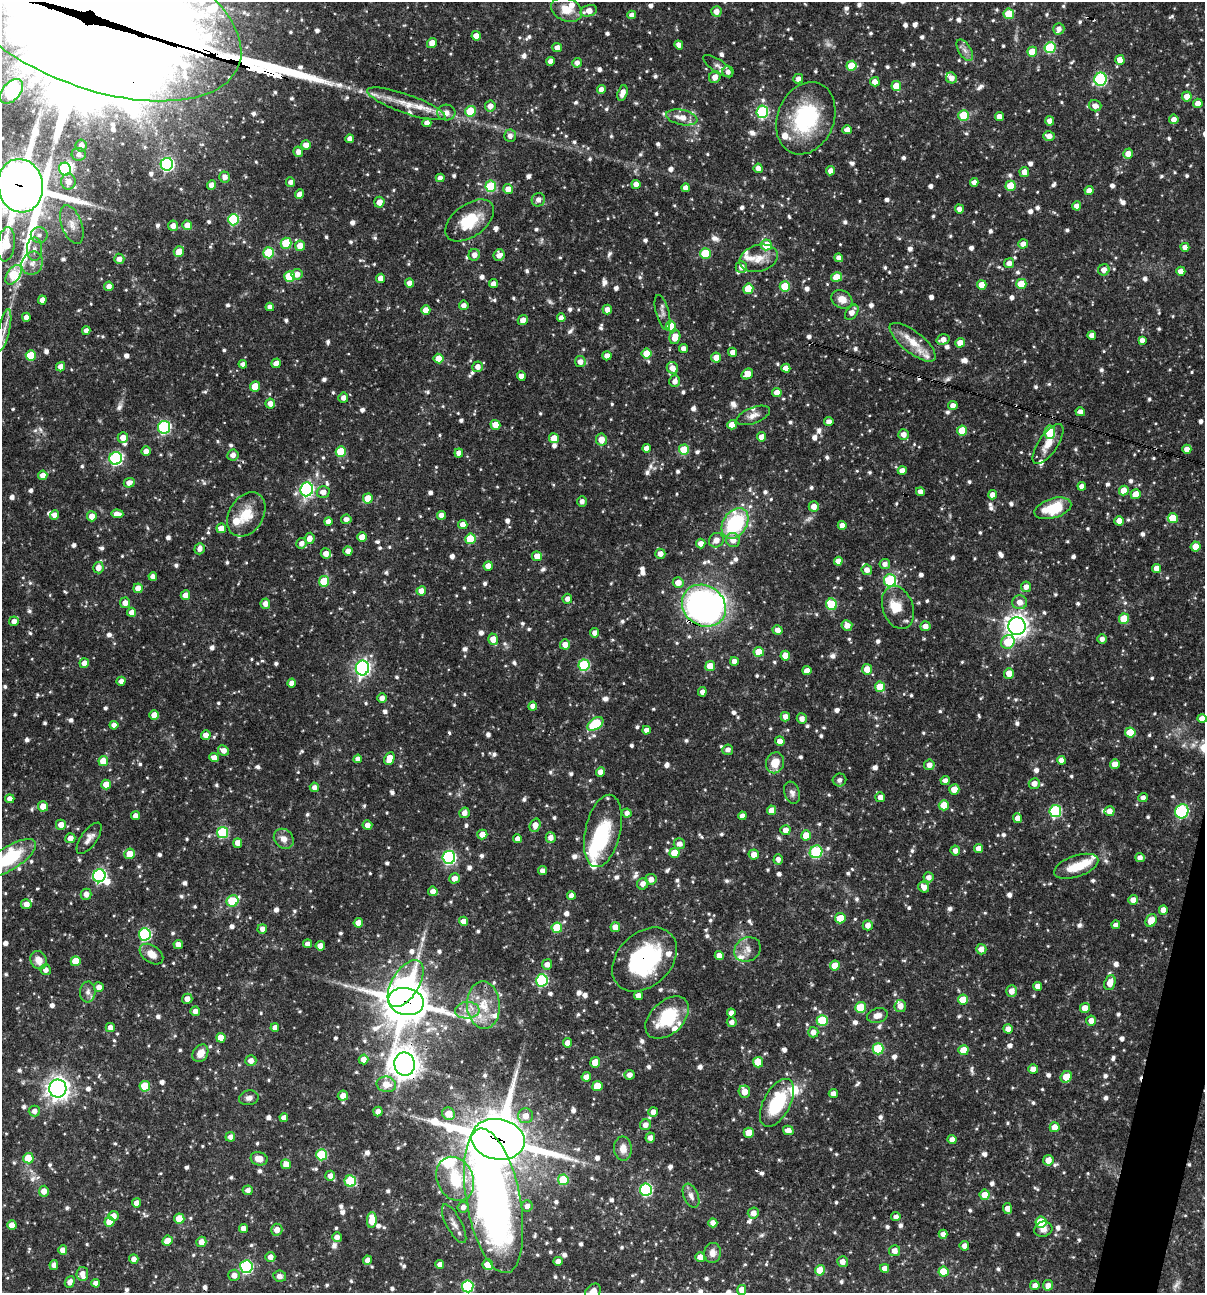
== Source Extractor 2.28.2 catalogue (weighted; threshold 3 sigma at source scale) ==
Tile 6 of 4 x 4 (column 2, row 2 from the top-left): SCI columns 1453-2655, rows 2585-3875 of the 5186 x 5169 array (HDU 1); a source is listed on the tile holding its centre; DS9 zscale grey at full resolution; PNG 1207 x 1295 px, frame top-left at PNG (2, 2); each listed source drawn as its Kron ellipse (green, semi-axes under 4 px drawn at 4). Shown black and unused: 2% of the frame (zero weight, under 3 of 4 exposures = <1% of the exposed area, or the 3 px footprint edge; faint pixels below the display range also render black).
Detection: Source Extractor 2.28.2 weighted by HDU 2 'WHT'; one run over the whole footprint, this tile lists its part. Background 0.0662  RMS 0.0035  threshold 0.0158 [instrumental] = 3 sigma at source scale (4.5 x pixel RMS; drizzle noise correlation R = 1.50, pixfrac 1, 0.05/0.05 arcsec/px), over >= 5 px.
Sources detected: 1206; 2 too faint to see at this stretch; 6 inside a brighter object's white glare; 7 cosmic-ray / hot-pixel residue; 4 long thin detections or spike segments (spike, bleed or trail) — neither listed nor drawn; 41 inside a brighter listed object's ellipse — not listed separately; of the other 1146, all 500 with FLUX_AUTO >= 1.72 (the completeness limit of this list) listed and drawn (646 fainter detections not listed), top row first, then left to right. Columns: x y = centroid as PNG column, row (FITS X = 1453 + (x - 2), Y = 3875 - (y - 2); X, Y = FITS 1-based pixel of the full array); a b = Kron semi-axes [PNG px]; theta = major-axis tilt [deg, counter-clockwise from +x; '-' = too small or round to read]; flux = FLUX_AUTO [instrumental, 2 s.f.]
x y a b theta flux
567 10 16 11 -22 6
589 11 8 5 14 3.5
716 11 5 5 - 2.6
95 12 154 76 -20 22000
1009 14 5 5 - 10
632 15 4 4 - 2.2
1059 29 6 5 - 1.8
476 36 4 4 - 3
432 43 5 5 - 3
679 45 4 4 - 1.8
557 47 5 4 - 2.2
1050 48 5 5 - 22
965 50 12 6 -58 1.9
1032 52 5 5 - 7.2
1120 60 5 4 - 3.6
550 61 4 4 - 2.4
577 63 5 5 - 2
718 66 17 6 -34 1.8
851 66 5 5 - 8.6
728 72 5 5 - 1.9
715 77 6 5 - 2.9
951 78 6 5 - 2.5
798 79 5 5 - 1.9
1100 79 6 6 - 43
875 82 5 4 - 2.8
896 86 5 5 - 5.7
601 90 4 4 - 2.4
12 91 14 9 50 68
622 93 8 5 73 2.9
1187 96 5 5 - 3
1198 103 4 4 - 2.9
406 104 41 9 -19 7.6
490 106 5 5 - 2.6
1095 106 6 5 - 2.2
471 111 5 5 - 14
762 112 6 6 - 37
446 113 9 8 - 2.6
964 115 5 5 - 13
682 117 16 7 -12 4.3
999 117 4 4 - 2.7
806 118 37 28 68 33
1174 119 5 4 - 2.3
1050 121 4 4 - 2.5
427 123 4 4 - 2.3
847 130 4 4 - 2.6
510 136 6 6 - 1.9
1049 136 6 5 - 2.5
350 139 4 4 - 2.1
81 145 6 6 - 2
306 145 5 4 - 2.5
298 152 5 4 - 1.9
79 154 7 6 - 1.7
1128 154 5 4 - 3.2
167 164 6 6 - 63
758 168 4 4 - 2.5
65 169 6 6 - 26
831 171 4 4 - 2.2
1024 172 5 5 - 3
225 177 5 5 - 2.1
440 178 4 4 - 2.3
68 182 8 7 - 3.6
290 182 5 4 - 1.8
974 182 4 4 - 1.9
636 184 4 4 - 2.5
212 185 4 4 - 2.7
20 186 27 22 -79 1500
491 186 5 5 - 20
1011 186 5 5 - 11
686 188 4 4 - 2.4
508 189 5 5 - 3
1089 191 4 4 - 2.2
300 194 5 4 - 2.3
538 200 7 6 - 2
379 202 5 5 - 2.8
1077 206 4 4 - 2.6
959 209 4 4 - 2
233 220 6 5 - 28
470 220 28 16 37 14
72 225 20 10 -70 4.4
187 225 5 4 - 3.7
173 226 5 5 - 2.3
39 235 8 8 - 1.9
286 243 5 5 - 13
6 244 17 8 82 14
1023 244 5 4 - 2.3
766 245 5 5 - 7.8
300 246 5 5 - 4.7
1185 247 4 4 - 2.3
34 249 12 7 -89 2.2
179 251 5 5 - 4.3
269 253 5 5 - 19
705 253 5 5 - 15
474 255 6 5 - 2.5
499 255 6 5 - 2
759 258 19 13 16 5.5
839 258 4 4 - 1.8
119 259 5 5 - 2
32 263 12 10 65 3.2
1009 263 5 5 - 2.3
741 267 6 6 - 2.4
1104 270 6 5 - 2.5
1181 271 4 4 - 2.5
297 274 5 5 - 2.4
14 275 11 6 55 23
289 276 5 5 - 15
836 277 5 5 - 6.2
381 278 5 4 - 3.1
409 283 4 4 - 2.4
493 284 4 4 - 2.2
1021 284 5 5 - 8.9
982 285 5 5 - 4.9
109 286 5 4 - 2.1
785 287 5 5 - 12
748 289 5 5 - 10
842 299 11 8 -29 3.7
42 300 4 4 - 2.3
464 305 5 4 - 1.9
270 307 4 4 - 1.9
426 310 5 4 - 3.1
607 310 5 4 - 2.4
662 312 18 6 -75 1.8
852 312 8 5 53 2.7
26 317 4 4 - 1.8
561 318 4 4 - 2.3
523 320 5 4 - 2.5
671 326 5 5 - 11
4 330 21 5 78 3.5
86 331 4 4 - 1.9
1092 335 4 4 - 2.1
675 337 7 5 76 4.9
943 339 6 5 - 2.4
1142 340 4 4 - 1.8
913 342 28 10 -38 7
960 343 5 4 - 4.2
684 349 4 4 - 2.1
733 352 4 4 - 2.2
646 354 5 5 - 6.4
31 355 5 5 - 11
607 356 4 4 - 2.1
716 358 5 5 - 3.5
439 359 5 5 - 4.4
580 362 5 5 - 2.3
276 363 5 4 - 2.4
243 364 4 4 - 1.8
60 367 4 4 - 2.6
478 367 5 5 - 2.2
672 368 6 5 - 3
786 368 4 4 - 2.5
747 374 6 5 - 5.5
521 376 4 4 - 2.8
675 381 6 5 - 1.9
255 386 5 5 - 7.3
777 393 4 4 - 2.7
343 398 5 5 - 1.9
270 403 5 5 - 2.4
953 406 4 4 - 2.4
1080 412 5 4 - 2.4
753 415 18 8 21 2.6
829 422 4 4 - 2.2
495 425 5 4 - 4.8
732 425 4 4 - 3.7
164 427 6 6 - 45
962 431 5 5 - 8.7
1050 432 7 5 87 16
904 434 5 5 - 2.3
123 437 5 5 - 3.1
762 437 4 4 - 2.8
554 438 5 5 - 6.3
601 439 6 5 - 3.8
1048 444 23 9 56 4.7
646 448 4 4 - 2.2
1187 449 4 4 - 2.6
684 450 5 5 - 10
146 451 5 4 - 2.4
341 452 5 5 - 14
459 453 4 4 - 2.8
233 455 6 5 - 1.9
116 458 6 6 - 54
902 470 4 4 - 2.4
43 475 5 4 - 2.6
129 483 5 5 - 2.6
1082 486 4 4 - 2
307 489 7 6 - 72
1124 490 5 4 - 5.2
323 492 6 5 - 2.6
920 492 4 4 - 2
1136 494 5 5 - 4.8
992 495 4 4 - 2.6
368 498 5 5 - 7.2
582 501 5 4 - 1.7
814 506 5 5 - 2.5
1053 508 19 9 17 14
117 514 6 4 -3 3
246 514 24 17 58 8.4
55 515 5 4 - 2.3
441 515 4 4 - 2.3
92 516 5 5 - 3.2
1173 518 5 5 - 8
346 519 5 4 - 1.8
1119 521 5 4 - 2.9
328 522 4 4 - 2.2
735 523 17 12 58 32
463 524 4 4 - 2.8
842 525 4 4 - 2.6
221 528 5 4 - 3.8
362 537 4 4 - 4.4
309 538 6 5 - 2.6
470 539 5 5 - 12
716 540 8 7 - 3
733 540 7 6 - 3
302 543 5 5 - 2
701 544 5 4 - 2.3
1196 546 5 5 - 5.7
200 549 6 5 - 1.8
348 551 4 4 - 2.2
326 554 5 5 - 2.7
660 554 5 5 - 2.5
537 556 5 5 - 3.4
838 561 4 4 - 2.3
885 564 5 5 - 1.8
488 566 4 4 - 3
98 568 5 5 - 2.5
1156 568 4 4 - 2.9
867 570 5 5 - 2.4
153 576 4 4 - 2
890 580 6 6 - 34
324 581 5 5 - 14
678 582 5 5 - 3.4
1026 587 5 5 - 2.2
138 588 5 5 - 3.4
421 591 4 4 - 3.1
185 595 5 4 - 2.5
567 599 5 5 - 1.8
1020 602 7 7 - 3.2
125 603 5 5 - 2.5
265 604 5 5 - 2.3
832 604 6 5 - 17
704 606 23 20 -36 130
898 607 22 15 -70 6.4
132 612 4 4 - 2.6
1124 619 5 5 - 12
14 621 5 4 - 1.9
847 625 5 5 - 2.6
925 626 5 5 - 2.4
1017 626 9 8 - 230
777 630 5 4 - 2.4
595 633 4 4 - 2.5
493 639 6 5 - 4.5
1102 639 4 4 - 1.7
1008 642 7 6 - 11
565 644 5 5 - 2.6
759 652 5 5 - 6.8
785 656 5 5 - 5.3
734 661 4 4 - 2.6
84 663 5 4 - 2.3
584 665 5 5 - 28
710 666 5 5 - 6.6
362 668 7 6 - 100
867 669 5 5 - 3.7
807 671 4 4 - 2.5
1009 673 5 5 - 3.8
121 681 4 4 - 1.9
292 683 4 4 - 2.2
880 687 5 5 - 8
702 692 4 4 - 1.8
382 698 4 4 - 2.2
533 706 4 4 - 2.1
154 715 5 4 - 2.7
785 717 4 4 - 2.3
802 719 5 5 - 2.2
1202 719 4 4 - 3
595 724 9 5 37 23
114 725 4 4 - 2.2
646 730 4 4 - 2.1
1130 732 5 5 - 8.2
206 735 4 4 - 2.5
780 741 5 4 - 2.5
223 750 5 5 - 2.3
728 750 5 5 - 1.7
214 757 5 4 - 2.5
358 759 4 4 - 2.1
389 759 7 4 68 5.8
1061 760 4 4 - 2.3
103 761 5 5 - 6.4
775 763 11 9 71 6.1
1115 764 5 5 - 3.3
929 765 5 5 - 2.3
600 772 4 4 - 2.9
840 780 7 6 - 1.9
945 780 4 4 - 1.9
1034 783 5 5 - 2.5
106 784 5 5 - 5.5
314 787 5 4 - 1.7
954 789 5 5 - 4.7
792 793 11 7 -70 1.7
880 797 5 5 - 2.2
1143 798 5 4 - 1.7
10 799 4 4 - 2.2
944 805 5 5 - 6.4
43 806 5 5 - 3.8
772 810 5 4 - 3.7
1055 811 6 6 - 34
1109 811 5 5 - 2.5
1182 811 7 6 - 45
464 813 5 5 - 2.4
627 813 4 4 - 1.8
135 816 4 4 - 2.3
742 816 4 4 - 2.2
1018 818 5 4 - 2.5
61 825 5 5 - 2.8
367 825 5 4 - 2.3
535 825 7 5 71 3.1
785 830 5 5 - 2.8
603 831 37 17 77 21
223 832 5 5 - 27
482 834 5 5 - 2.9
806 835 5 5 - 7.2
70 838 5 5 - 2.6
89 838 18 8 54 2.6
551 838 5 5 - 2.4
284 839 11 9 -48 2.9
517 839 4 4 - 2.1
238 843 5 4 - 2.9
679 844 6 5 - 2
979 848 4 4 - 2.3
955 851 5 5 - 2.1
816 852 6 6 - 28
674 853 5 5 - 7.1
130 854 5 5 - 4.7
754 854 5 5 - 2.7
449 857 6 6 - 62
10 858 30 11 32 22
1140 858 5 4 - 1.9
778 859 5 4 - 1.7
1076 866 23 10 19 7.7
542 871 4 4 - 2.2
99 876 6 6 - 69
929 877 5 5 - 2.1
454 878 5 5 - 2.9
651 879 5 5 - 2.5
643 884 6 5 - 2.3
924 887 6 5 - 2.6
433 891 5 4 - 2.3
86 894 5 5 - 2.4
571 895 4 4 - 2.2
1133 900 5 4 - 2.5
232 901 6 5 - 18
26 904 5 5 - 2.6
1163 910 4 4 - 2.8
840 918 5 5 - 7.2
1151 920 7 5 62 5
464 921 4 4 - 2.3
358 923 4 4 - 3.2
868 925 5 5 - 2.4
1116 925 4 4 - 2.1
615 927 5 5 - 3.6
557 928 5 5 - 14
262 929 5 5 - 2
145 934 6 6 - 48
178 944 5 4 - 2.3
307 944 4 4 - 1.7
320 946 5 4 - 2.9
747 949 14 11 31 3.1
981 949 5 5 - 2.5
151 954 13 8 -35 3.9
719 955 4 4 - 2.4
39 960 9 8 - 3.4
645 960 37 26 44 43
76 961 5 5 - 8
547 964 5 5 - 2.1
835 966 5 5 - 6.1
45 970 5 5 - 1.8
542 980 6 6 - 36
406 983 26 13 58 37
1110 983 7 5 68 4.2
1038 986 4 4 - 2.5
99 987 5 5 - 2.2
1012 991 5 5 - 2.7
88 992 10 7 86 1.9
638 996 4 4 - 2.4
187 999 5 5 - 2
963 1000 5 5 - 5.6
406 1001 18 13 -12 1200
483 1005 24 16 -86 11
900 1006 6 6 - 2.7
861 1007 5 5 - 14
1085 1008 5 5 - 4.2
467 1010 12 8 3 3.2
195 1011 5 4 - 2.2
731 1013 4 4 - 2.1
877 1016 10 7 15 2.6
667 1018 25 16 43 18
822 1020 5 5 - 18
1091 1021 5 5 - 2.6
732 1022 5 5 - 1.8
110 1027 4 4 - 2.5
275 1028 4 4 - 2.3
1008 1029 5 4 - 2.1
813 1032 5 5 - 2.2
221 1038 5 4 - 4.9
567 1043 4 4 - 2.4
878 1049 5 5 - 20
963 1050 5 5 - 6.9
200 1053 9 7 57 3.8
363 1059 5 5 - 2.5
251 1061 6 5 - 2.2
595 1062 5 5 - 7.1
758 1062 5 5 - 7.6
405 1064 11 10 - 480
1033 1069 5 5 - 2.2
629 1075 5 4 - 2.1
586 1077 5 4 - 2.7
1066 1077 6 5 - 6.4
386 1084 10 8 -9 4.3
145 1086 5 5 - 11
597 1086 5 5 - 6.1
58 1088 9 8 - 220
744 1092 6 5 - 3.9
833 1094 4 4 - 2.2
343 1096 5 5 - 2.8
249 1098 10 7 10 1.7
777 1103 26 13 62 23
34 1111 6 5 - 1.9
378 1112 5 4 - 2
653 1112 5 4 - 2.2
449 1114 7 6 - 5.5
525 1116 7 7 - 3.4
284 1117 4 4 - 2
645 1125 5 5 - 2.1
1055 1127 5 5 - 3.7
788 1130 5 4 - 2.7
749 1133 5 5 - 5.9
230 1137 5 5 - 1.9
650 1138 5 4 - 2
498 1139 27 20 -11 1800
952 1139 4 4 - 2.5
623 1148 12 9 -88 3.2
321 1155 5 5 - 21
28 1158 5 5 - 8.2
259 1159 8 6 -16 3.7
1048 1160 5 5 - 3.2
286 1164 5 4 - 3.6
330 1176 5 5 - 2.2
455 1179 23 18 -64 17
563 1180 5 5 - 13
350 1181 5 5 - 20
248 1190 5 5 - 1.8
646 1190 6 6 - 42
44 1191 5 5 - 2.5
985 1195 5 5 - 5.2
691 1196 13 7 -67 2.3
494 1201 73 27 -79 210
137 1203 4 4 - 2.5
527 1206 5 5 - 1.8
463 1207 6 5 - 1.9
1008 1208 5 4 - 2.7
753 1213 5 5 - 2.8
113 1216 5 5 - 2.6
896 1217 4 4 - 1.8
179 1219 5 5 - 7.7
372 1220 8 5 88 6.9
110 1222 5 5 - 6.2
1041 1222 5 5 - 11
713 1223 4 4 - 2.4
454 1224 21 7 -62 2.8
12 1225 5 4 - 3.7
243 1228 4 4 - 2.3
1043 1229 9 7 16 2.3
277 1230 6 5 - 3
943 1234 4 4 - 1.8
337 1237 5 5 - 2.1
167 1241 5 5 - 3.5
201 1242 5 5 - 2.7
964 1246 5 5 - 2.2
63 1250 4 4 - 2.4
894 1251 5 5 - 2.6
713 1253 10 8 83 2.6
270 1257 5 5 - 2.2
700 1257 5 5 - 2.7
134 1259 4 4 - 2
367 1260 4 4 - 2.3
558 1261 4 4 - 2.1
842 1262 5 5 - 2.4
440 1264 4 4 - 2.2
54 1265 5 4 - 1.9
488 1265 5 5 - 5.7
246 1267 6 6 - 51
885 1268 4 4 - 2.4
820 1270 5 5 - 7.1
944 1272 5 5 - 7.2
82 1274 7 6 - 2.4
234 1275 6 5 - 2.5
280 1276 6 5 - 1.9
70 1282 6 5 - 2.1
96 1283 4 4 - 2.1
1035 1285 5 4 - 2
1048 1285 5 5 - 2.4
468 1286 6 6 - 32
742 1290 5 4 - 3.2
593 1292 9 6 45 4.1
Overlapping masked pixels (flux is a lower limit): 10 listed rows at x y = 95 12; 20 186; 704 606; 1061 760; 1055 811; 645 960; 406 1001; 405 1064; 498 1139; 494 1201
Isophote crosses this tile's border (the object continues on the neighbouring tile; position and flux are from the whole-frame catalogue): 8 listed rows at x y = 567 10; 95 12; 20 186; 6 244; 1202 719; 10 858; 742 1290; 593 1292